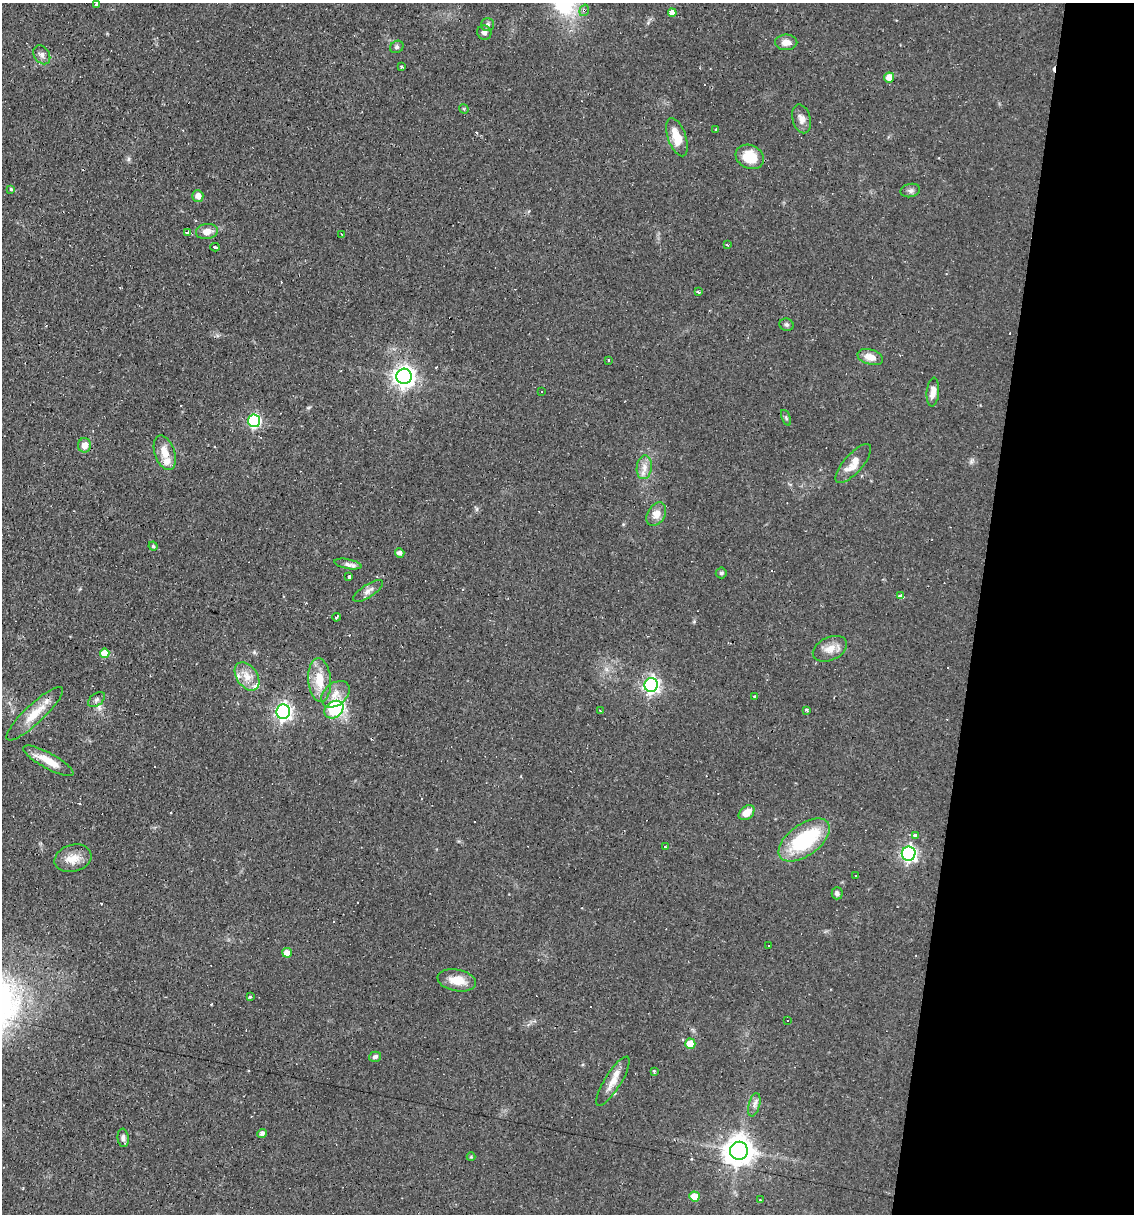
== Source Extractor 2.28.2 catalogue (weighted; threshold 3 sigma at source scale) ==
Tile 8 of 4 x 4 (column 4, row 2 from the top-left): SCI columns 3628-4759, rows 2425-3636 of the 4874 x 4848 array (HDU 1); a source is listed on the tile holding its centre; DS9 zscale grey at full resolution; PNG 1136 x 1216 px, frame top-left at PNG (2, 3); each listed source drawn as its Kron ellipse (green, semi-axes under 4 px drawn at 4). Shown black and unused: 14% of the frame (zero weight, under 2 of 3 exposures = <1% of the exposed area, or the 3 px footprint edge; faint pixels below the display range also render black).
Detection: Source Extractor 2.28.2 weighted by HDU 2 'WHT'; one run over the whole footprint, this tile lists its part. Background 0.0644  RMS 0.0052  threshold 0.0234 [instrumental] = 3 sigma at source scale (4.5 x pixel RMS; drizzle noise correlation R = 1.50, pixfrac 1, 0.05/0.05 arcsec/px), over >= 5 px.
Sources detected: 103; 17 cosmic-ray / hot-pixel residue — neither listed nor drawn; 3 inside a brighter listed object's ellipse — not listed separately; the other 83 listed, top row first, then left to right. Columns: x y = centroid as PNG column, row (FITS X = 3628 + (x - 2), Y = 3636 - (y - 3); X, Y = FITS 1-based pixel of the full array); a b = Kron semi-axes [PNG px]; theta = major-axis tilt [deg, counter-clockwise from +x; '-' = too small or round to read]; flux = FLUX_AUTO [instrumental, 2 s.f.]
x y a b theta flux
97 5 4 3 - 3.8
584 10 6 4 71 1.4
672 13 4 3 - 150
487 24 6 6 - 1.3
484 33 7 7 - 1.7
786 42 11 8 0 4.2
397 47 7 6 - 1.1
42 55 10 7 -56 2.1
401 67 3 3 - 2.2
889 77 5 5 - 6
464 109 5 4 - 0.52
801 119 15 9 -75 3.6
716 129 3 3 - 1.7
677 137 20 9 -71 10
750 157 14 11 -27 14
11 189 4 3 - 0.6
910 191 10 6 11 1.7
198 196 6 5 - 3.4
207 231 11 7 9 4.3
188 232 4 3 - 5
342 234 3 2 - 0.84
727 245 3 2 - 0.61
215 247 4 3 - 3.1
699 292 3 3 - 1.9
786 325 7 6 - 1.1
870 357 13 7 -17 5.4
608 360 3 3 - 0.61
404 376 8 7 - 320
541 392 3 2 - 0.65
933 392 14 6 85 4.1
786 418 8 4 -68 0.88
254 421 6 6 - 82
85 445 7 6 - 4.6
165 453 18 10 -71 7.3
853 464 25 9 49 6.9
644 467 12 7 83 3.7
656 514 13 8 59 4.7
153 546 4 4 - 0.75
400 553 5 4 - 1.8
348 564 14 4 -11 2.2
721 573 5 5 - 0.84
349 577 3 3 - 9.3
368 591 17 6 33 2.8
901 596 4 3 - 25
336 617 4 2 - 1.2
830 649 18 11 24 5.7
105 653 5 4 - 11
247 676 16 10 -54 6.3
320 680 22 11 -85 11
651 685 7 6 - 160
335 694 16 11 39 5.8
755 697 4 3 - 3.7
97 699 9 6 36 1.6
334 710 10 8 36 37
807 710 3 3 - 3.5
601 711 3 3 - 0.64
283 712 7 7 - 180
35 714 38 9 43 11
48 761 28 7 -29 9
747 813 9 6 40 5.6
915 836 3 3 - 11
804 840 29 15 36 41
665 847 3 2 - 1.1
909 854 7 7 - 140
73 858 19 13 16 7
856 875 3 2 - 0.86
837 893 6 5 - 1.4
768 946 2 2 - 0.46
287 953 5 4 - 6.3
457 980 19 10 -11 8.1
250 997 3 3 - 0.59
788 1020 3 3 - 1.4
690 1044 5 5 - 9.4
375 1057 6 5 - 1.5
654 1071 3 3 - 2.3
613 1081 28 8 58 6.3
754 1105 12 5 76 2.1
262 1133 5 4 - 2.1
123 1138 9 5 -84 1.7
739 1151 9 9 - 710
471 1157 4 4 - 0.54
694 1196 5 5 - 7.7
760 1200 3 2 - 0.66
Overlapping masked pixels (flux is a lower limit): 1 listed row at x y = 584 10